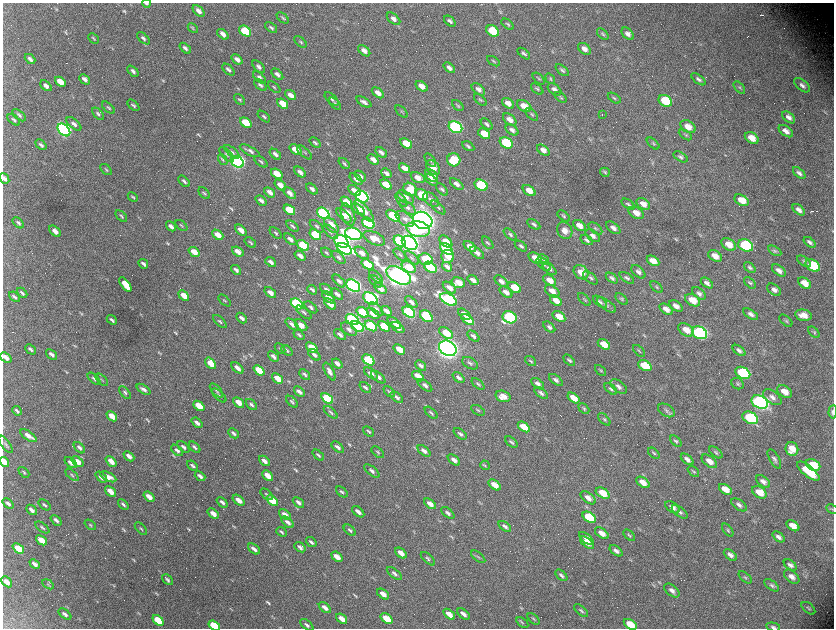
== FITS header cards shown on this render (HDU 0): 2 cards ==
NAXIS1  =                 1663 / length of data axis 1
NAXIS2  =                 1252 / length of data axis 2

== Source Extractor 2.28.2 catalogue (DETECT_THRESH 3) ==
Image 1663 x 1252 px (HDU 0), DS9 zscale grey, zoomed out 1/2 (1 PNG px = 2 x 2 image px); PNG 836 x 630 px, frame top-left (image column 2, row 1251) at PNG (3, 3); each listed source drawn as its Kron ellipse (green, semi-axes under 4 px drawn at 4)
Background 2950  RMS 53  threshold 160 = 3 sigma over >= 5 px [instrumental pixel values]
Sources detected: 713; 95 cannot appear on this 1/2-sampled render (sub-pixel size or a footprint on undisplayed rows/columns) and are neither listed nor drawn; of the other 618, the 500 brightest by FLUX_AUTO listed and drawn (118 fainter detections omitted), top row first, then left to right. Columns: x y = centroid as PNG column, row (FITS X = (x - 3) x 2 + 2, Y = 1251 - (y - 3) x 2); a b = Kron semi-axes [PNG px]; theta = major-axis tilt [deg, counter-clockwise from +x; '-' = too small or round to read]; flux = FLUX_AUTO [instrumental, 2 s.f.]
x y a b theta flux
146 3 4 3 - 2.6e+04
199 11 7 4 -42 6.3e+04
283 18 7 3 -42 1.8e+04
393 19 8 4 -40 5.2e+04
450 21 7 3 -40 3.1e+04
508 24 7 4 -39 1.8e+04
193 28 6 3 -46 1.4e+04
271 28 7 3 -38 2.1e+04
245 31 6 4 -37 4.8e+05
493 31 7 5 -33 3.9e+05
223 34 6 4 -40 6.6e+04
603 34 7 3 -43 1.6e+04
628 34 7 5 -44 4.7e+04
93 38 6 3 -43 1.5e+04
143 38 8 4 -41 3.0e+04
300 42 7 3 -39 1.8e+04
185 48 6 3 -40 3.4e+04
584 49 7 5 -38 6.3e+04
364 51 7 4 -40 6.6e+04
524 53 7 4 -40 2.6e+04
30 59 6 3 -42 4.0e+04
237 59 6 3 -40 5.5e+04
493 61 7 3 -32 1.4e+04
259 67 8 4 -45 3.8e+04
449 68 7 4 -39 4.8e+04
228 70 7 3 -42 3.7e+04
562 70 8 4 -40 2.2e+04
133 71 6 3 -45 3.8e+04
277 74 7 4 -42 4.1e+04
259 77 8 4 -40 3.2e+04
84 79 6 3 -43 4.8e+04
539 79 7 3 -43 1.6e+04
550 79 6 4 -54 1.4e+04
698 79 8 4 -37 3.3e+04
60 82 6 4 -41 1.6e+05
260 85 7 4 -40 2.7e+04
802 85 9 5 -39 4.7e+04
46 86 6 4 -43 5.2e+04
421 86 7 4 -36 9.3e+04
274 87 7 3 -41 1.6e+04
739 88 7 3 -48 1.6e+04
478 89 8 4 -39 5.2e+04
537 89 7 3 -40 1.5e+04
554 89 8 5 -37 5.1e+04
378 93 7 4 -39 7.3e+04
291 95 6 3 -39 6.9e+04
561 97 7 3 -38 1.7e+04
614 98 7 4 -35 1.9e+04
331 99 8 4 -43 3.0e+04
240 100 6 3 -43 1.6e+04
480 100 7 3 -43 1.6e+04
665 101 7 5 -28 4.1e+05
364 102 8 4 -30 4.2e+04
508 103 7 4 -37 8.2e+04
283 104 6 4 -38 1.7e+05
335 104 7 3 -44 1.9e+04
133 105 7 3 -43 2.1e+04
458 105 7 3 -43 1.5e+04
524 106 8 5 -34 1.3e+05
108 108 8 3 -40 1.6e+04
401 112 7 3 -45 1.4e+04
98 114 7 3 -48 2.0e+04
532 114 8 3 -46 1.7e+04
19 115 8 4 -42 2.5e+04
602 115 2 1 - 1.4e+04
264 117 7 3 -40 2.0e+04
789 117 7 4 -40 5.6e+04
14 120 7 3 -39 2.2e+04
510 120 8 5 -39 8.1e+04
246 123 6 4 -38 3.2e+05
74 124 9 4 -41 4.5e+04
487 124 7 3 -41 2.6e+04
455 127 7 5 -30 2.6e+06
688 127 8 5 -32 1.2e+05
64 130 7 5 -44 3.8e+06
512 130 7 4 -33 4.8e+04
786 131 8 4 -37 7.2e+04
484 134 6 4 -36 2.0e+05
685 135 7 3 -33 1.5e+04
752 138 7 5 -32 1.5e+05
315 143 6 3 -39 2.1e+04
506 143 7 5 -31 6.8e+05
653 143 7 3 -42 1.6e+04
406 144 6 4 -36 2.4e+05
41 145 6 3 -43 2.6e+04
468 146 6 3 -30 2.3e+04
295 150 7 4 -38 1.6e+05
543 150 7 4 -36 6.6e+04
250 151 11 3 -28 3.9e+04
232 152 9 4 -40 3.4e+04
304 152 9 3 -41 1.6e+04
381 152 6 4 -39 3.8e+04
227 154 9 4 -45 2.8e+04
275 154 6 3 -42 3.6e+04
681 157 8 4 -30 2.6e+04
223 160 6 4 -58 1.8e+04
373 160 6 3 -39 7.4e+04
430 160 8 3 -52 1.6e+04
454 160 6 6 - 3.2e+05
237 162 7 5 -35 4.6e+06
261 162 7 3 -37 1.9e+04
344 164 7 3 -42 1.7e+04
405 168 6 3 -37 8.6e+04
433 168 8 5 -50 1.1e+05
106 169 7 3 -45 1.4e+04
300 172 6 3 -41 4.4e+04
605 172 5 3 - 1.5e+04
386 173 5 3 - 4.2e+04
799 173 7 4 -43 3.4e+04
277 174 6 4 -38 2.0e+05
360 176 6 4 -39 3.7e+04
431 176 7 5 -42 1.5e+05
418 178 7 5 -27 9.0e+04
4 179 6 3 -50 4.6e+04
356 179 7 4 -40 4.3e+04
431 180 8 3 -37 5.0e+04
184 181 7 3 -44 2.6e+04
457 184 8 4 -37 5.5e+04
280 185 7 4 -39 9.2e+04
386 185 6 4 -36 2.5e+05
481 185 7 5 -31 1.0e+06
312 189 6 3 -40 4.2e+04
442 189 7 4 -45 2.6e+04
354 190 7 4 -38 7.2e+04
410 190 7 6 - 2.1e+05
529 191 7 4 -36 1.1e+05
270 192 6 3 -40 7.0e+04
204 193 7 3 -45 1.7e+04
290 193 7 4 -40 6.6e+04
422 195 7 5 -34 3.0e+05
133 197 6 2 -45 1.6e+04
362 197 7 5 -34 3.6e+06
405 197 9 5 -33 7.0e+04
401 200 8 4 -55 2.9e+04
431 200 9 5 -41 4.6e+04
742 200 8 5 -31 1.7e+05
261 201 6 3 -40 4.0e+04
346 202 6 4 -40 1.6e+05
628 204 7 3 -36 2.1e+04
643 204 7 5 -32 9.0e+04
407 207 10 5 -39 3.9e+04
438 207 9 4 -42 2.1e+04
358 209 8 4 -42 6.9e+04
289 210 6 4 -37 4.1e+05
799 210 7 4 -39 5.8e+04
364 211 13 5 -49 1.2e+05
323 213 7 5 -37 2.6e+06
636 213 8 5 -31 9.7e+04
348 215 11 6 -68 1.2e+05
121 216 7 3 -45 1.8e+04
344 216 9 4 -43 8.0e+04
393 216 8 4 -37 5.3e+05
564 216 7 3 -38 1.7e+04
405 219 10 6 -36 5.5e+04
423 220 10 8 -28 1.3e+07
18 223 6 3 -44 2.6e+04
368 223 7 5 -35 2.0e+06
534 224 7 4 -33 2.5e+04
331 225 9 5 -49 1.6e+05
171 226 6 3 -42 4.3e+04
181 226 7 3 -41 1.5e+04
292 226 7 3 -37 1.8e+04
317 226 8 4 -41 2.4e+04
579 226 7 4 -36 9.1e+04
595 228 8 4 -38 2.7e+04
613 228 8 4 -39 5.3e+04
418 229 11 7 -11 6.0e+05
241 230 6 3 -42 9.1e+04
55 231 7 4 -42 7.2e+04
565 231 9 7 -56 6.9e+04
330 232 9 4 -42 3.4e+04
276 233 7 3 -42 2.0e+04
353 234 9 6 -20 5.0e+06
218 235 6 4 -42 1.4e+05
315 235 6 4 -36 5.5e+05
510 235 8 4 -42 2.5e+04
593 236 8 5 -37 4.6e+04
374 238 11 6 -23 1.1e+05
290 239 7 4 -41 5.7e+04
587 240 7 4 -32 3.2e+04
341 241 7 5 -34 4.8e+06
400 241 7 5 -43 2.0e+06
446 241 8 4 -41 1.3e+05
250 242 6 3 -39 1.7e+04
809 242 6 3 -38 3.5e+04
410 243 8 6 -38 6.8e+06
488 243 7 3 -51 1.9e+04
729 244 8 5 -35 1.3e+05
303 245 7 4 -38 7.4e+05
746 245 8 5 -25 1.2e+06
470 246 7 4 -38 8.8e+04
521 246 7 3 -36 2.7e+04
344 249 8 5 -27 3.9e+06
447 249 7 4 -35 8.1e+05
238 251 6 3 -36 8.5e+04
775 251 7 4 -30 2.2e+04
194 252 6 3 -40 1.7e+05
326 253 6 2 -41 1.4e+04
362 253 8 4 -39 8.0e+04
477 253 8 4 -39 5.7e+04
400 255 8 3 -43 1.7e+04
300 256 6 3 -39 5.2e+04
448 256 6 6 - 2.2e+05
715 256 7 5 -31 9.9e+04
339 257 8 4 -44 3.0e+04
412 258 9 3 -42 2.1e+04
535 258 7 4 -34 1.3e+05
425 259 7 5 -16 3.5e+05
543 259 6 4 -43 2.1e+04
653 261 7 4 -31 1.3e+05
804 261 8 3 -35 2.0e+04
271 262 6 3 -41 4.6e+04
143 264 5 2 - 3.4e+04
367 264 6 4 -36 5.5e+05
544 264 9 4 -43 3.2e+04
813 265 8 5 -32 4.8e+05
409 267 7 5 -32 2.4e+05
430 267 7 4 -35 1.1e+06
447 267 5 3 - 3.6e+04
549 268 8 4 -41 3.8e+04
750 268 6 4 -41 2.3e+04
236 270 5 3 - 3.0e+04
779 270 8 4 -39 5.8e+04
581 272 8 6 -42 1.4e+05
638 272 8 5 -42 4.2e+04
399 275 13 7 -28 1.1e+07
376 276 9 4 -43 2.9e+04
590 278 9 4 -41 2.7e+04
612 278 7 4 -36 3.0e+04
627 278 8 4 -35 2.6e+04
473 280 6 3 -38 5.3e+04
550 280 7 4 -36 1.2e+05
339 281 8 4 -45 3.4e+04
375 281 8 4 -42 4.1e+04
501 281 8 4 -38 5.1e+04
458 283 7 5 -19 1.4e+05
707 283 7 4 -36 4.0e+04
750 283 7 4 -43 1.9e+04
805 283 7 4 -36 1.4e+05
125 284 8 4 -53 2.4e+05
353 286 7 5 -33 5.1e+06
657 287 7 3 -42 1.6e+04
449 288 8 4 -38 7.4e+04
514 288 7 4 -34 3.0e+05
380 289 7 4 -39 7.6e+04
312 290 5 2 - 2.5e+04
327 290 7 3 -40 3.1e+04
774 290 8 5 -36 5.9e+04
552 291 8 5 -36 9.9e+04
506 292 7 4 -37 6.9e+04
22 293 6 3 -45 2.0e+04
270 293 7 3 -39 7.8e+04
699 293 8 5 -37 3.8e+04
337 294 7 3 -42 4.6e+04
184 296 6 3 -41 1.6e+05
14 297 6 3 -40 2.8e+04
328 297 7 4 -44 6.2e+04
370 299 8 5 -33 2.3e+06
448 299 9 5 -30 3.2e+06
584 299 8 3 -45 1.5e+04
622 299 7 4 -43 1.7e+04
224 300 7 3 -43 1.5e+04
693 300 8 5 -33 1.7e+05
556 301 7 4 -35 1.1e+05
411 302 7 4 -42 4.6e+04
600 302 8 4 -38 2.9e+04
297 304 7 4 -36 2.4e+06
330 304 7 4 -40 9.8e+04
607 305 11 5 -35 4.4e+04
676 306 7 4 -35 6.3e+04
311 307 8 3 -40 2.7e+04
376 309 8 4 -41 4.2e+04
666 309 7 4 -35 8.3e+04
386 311 6 3 -39 6.7e+04
304 312 9 3 -38 2.1e+04
363 312 7 4 -35 7.5e+05
409 312 7 4 -36 1.8e+06
373 314 7 4 -37 1.5e+05
464 314 7 4 -38 8.1e+04
751 314 8 4 -32 4.6e+04
803 315 8 5 -13 1.1e+05
426 316 7 5 -42 9.8e+05
559 316 7 4 -33 1.5e+05
509 317 7 5 -24 1.6e+06
242 318 6 3 -43 4.6e+04
112 320 5 2 - 2.8e+04
352 320 7 5 -33 2.5e+06
468 320 7 4 -36 1.8e+05
786 321 7 4 -41 2.2e+04
220 322 8 4 -43 2.4e+04
394 323 8 4 -37 8.6e+04
292 324 8 4 -40 4.9e+04
301 325 7 4 -40 9.2e+04
371 326 7 4 -34 9.4e+05
384 326 7 4 -35 5.9e+05
358 327 7 4 -32 2.0e+06
549 327 7 4 -39 2.9e+04
398 328 7 3 -36 6.4e+04
349 329 9 5 -39 4.3e+04
686 330 9 5 -34 1.4e+05
814 332 7 4 -42 1.9e+04
446 333 8 5 -38 2.2e+05
699 333 8 6 -28 2.4e+06
299 335 6 2 -42 2.0e+04
340 335 7 4 -41 3.6e+04
473 336 7 3 -40 3.1e+04
604 344 7 4 -33 1.8e+05
312 347 6 3 -39 1.9e+05
448 348 9 7 -30 1.0e+07
31 349 6 3 -45 2.6e+04
280 349 6 2 -46 1.4e+04
399 349 6 4 -37 1.7e+05
287 350 6 3 -43 1.8e+04
739 350 7 4 -38 3.6e+04
639 351 7 3 -44 1.5e+04
52 354 6 3 -41 4.2e+04
314 355 7 4 -43 3.8e+04
273 356 6 3 -43 3.8e+04
6 357 6 3 -40 7.1e+04
368 360 7 4 -38 8.3e+05
569 360 7 3 -44 2.3e+04
531 361 6 3 -37 1.8e+04
211 363 6 4 -50 2.3e+05
337 363 6 3 -40 6.2e+04
470 363 8 5 -29 3.0e+04
421 365 6 3 -41 3.2e+04
645 366 7 5 -30 3.7e+05
237 368 7 3 -41 6.5e+04
259 370 6 4 -40 3.7e+05
601 370 6 3 -43 1.5e+04
329 371 10 4 -61 5.4e+04
371 373 8 4 -39 6.7e+04
743 373 8 5 -27 1.0e+06
305 374 6 3 -44 2.2e+04
418 376 6 4 -38 1.6e+05
378 377 8 4 -39 4.5e+04
277 378 6 3 -39 1.5e+05
459 378 7 3 -40 3.8e+04
94 379 7 3 -43 2.3e+04
102 380 7 3 -44 1.5e+04
556 380 8 4 -36 3.6e+04
478 384 7 3 -42 2.0e+04
538 384 7 4 -37 4.3e+04
738 384 6 5 - 2.1e+04
425 385 8 4 -38 4.2e+04
365 387 6 3 -41 2.4e+04
619 387 9 5 -38 4.6e+04
144 389 8 3 -34 4.3e+04
611 389 7 3 -40 2.4e+04
216 391 9 3 -48 2.2e+04
299 392 6 3 -41 5.0e+04
389 392 6 3 -46 1.7e+04
785 392 8 5 -34 1.3e+05
125 393 7 3 -50 2.3e+04
541 393 8 4 -38 3.2e+04
219 395 9 3 -44 1.7e+04
503 396 8 5 -16 1.0e+05
397 397 7 3 -39 3.1e+04
772 397 10 6 -36 5.9e+04
574 398 7 4 -36 1.5e+05
327 399 7 4 -37 9.5e+05
239 402 6 3 -41 1.4e+05
292 402 7 3 -45 1.9e+04
760 402 8 6 -25 5.2e+06
251 404 7 3 -46 2.4e+04
199 406 6 3 -40 2.6e+05
584 409 6 4 -43 1.8e+04
478 410 7 3 -34 1.4e+04
666 410 9 6 -31 3.2e+04
17 411 5 2 - 2.4e+04
331 412 8 3 -41 2.3e+04
833 412 7 3 86 4.7e+04
431 413 8 3 -41 1.9e+04
112 416 6 3 -43 1.9e+05
750 418 8 5 -30 1.2e+06
604 419 7 4 -43 2.2e+04
197 423 6 3 -40 4.6e+04
524 427 7 4 -36 2.0e+05
369 431 6 3 -39 1.8e+04
234 433 6 2 -44 2.6e+04
460 434 7 4 -38 2.7e+04
28 436 9 3 -34 8.8e+04
676 441 7 4 -41 2.5e+04
511 442 7 3 -39 2.2e+04
6 444 10 3 -53 2.0e+04
183 447 7 3 -43 3.4e+04
195 447 7 3 -44 2.2e+04
338 447 7 4 -40 4.2e+04
79 448 7 3 -45 3.1e+04
792 449 7 6 - 1.4e+05
177 450 7 3 -42 3.7e+04
424 451 7 4 -40 5.1e+04
378 452 7 3 -41 1.5e+04
716 452 8 4 -38 2.2e+04
654 453 6 3 -40 1.5e+04
318 455 7 3 -40 2.1e+04
129 456 6 3 -42 5.8e+04
687 459 7 4 -40 5.2e+04
774 459 11 4 -61 3.6e+04
454 460 7 4 -39 5.4e+04
111 461 6 3 -42 1.1e+05
264 461 6 3 -41 5.9e+04
709 461 9 5 -39 9.2e+04
4 462 5 3 - 1.2e+05
78 462 7 4 -38 1.2e+05
71 463 7 3 -41 5.3e+04
485 465 5 4 - 1.4e+04
813 465 7 5 -33 2.8e+05
192 466 6 3 -41 2.4e+04
372 471 9 4 -39 3.8e+04
693 471 7 3 -42 1.5e+04
808 471 14 5 -39 5.3e+05
24 472 6 3 -46 1.7e+04
72 475 8 3 -43 1.8e+04
200 476 6 3 -40 4.9e+04
268 476 6 3 -41 1.3e+05
101 477 7 3 -43 5.1e+04
108 477 9 4 -26 8.8e+04
763 481 8 5 -37 5.3e+04
643 482 7 4 -36 1.2e+05
495 485 7 4 -38 1.5e+05
725 489 7 4 -33 1.3e+05
111 491 6 3 -40 1.4e+05
342 492 7 3 -41 1.7e+04
759 492 8 5 -34 1.8e+05
603 493 7 5 -33 2.3e+05
267 494 7 3 -42 1.7e+04
149 497 6 3 -38 1.1e+05
588 498 9 5 -37 8.1e+04
239 500 7 3 -42 1.1e+05
272 501 6 4 -39 4.0e+05
222 502 6 3 -41 3.7e+04
298 502 6 3 -42 4.1e+04
8 503 6 3 -40 3.4e+04
430 504 7 4 -38 8.7e+04
45 505 7 3 -40 2.1e+04
123 505 6 3 -42 2.3e+04
739 505 9 5 -35 4.5e+04
672 507 8 5 -35 7.2e+04
832 509 6 4 -28 1.6e+04
32 510 6 3 -42 4.6e+04
358 512 7 3 -40 5.6e+04
680 512 9 4 -37 3.4e+04
448 513 8 4 -39 3.3e+04
213 514 6 3 -41 9.0e+04
285 515 7 3 -39 7.6e+04
589 517 7 4 -34 5.5e+05
56 520 6 3 -42 3.4e+04
288 522 7 3 -41 4.1e+04
90 525 6 3 -40 1.5e+04
505 526 7 4 -38 3.3e+04
793 526 7 4 -34 1.3e+05
42 528 8 3 -36 2.2e+04
141 529 8 3 -45 1.5e+04
350 530 7 3 -41 2.5e+04
728 530 7 3 -51 1.9e+04
281 532 5 2 - 2.0e+04
602 533 8 4 -36 9.1e+04
629 535 7 3 -44 1.7e+04
778 537 7 4 -41 4.5e+04
587 538 9 4 -40 1.1e+05
41 540 6 3 -40 1.8e+05
311 542 6 3 -41 2.6e+04
587 543 8 4 -38 7.5e+04
300 547 6 3 -40 3.4e+04
18 548 6 4 -41 3.3e+05
254 549 7 3 -40 5.4e+04
616 551 7 4 -36 4.5e+04
401 553 7 3 -40 9.2e+04
730 555 7 4 -38 4.8e+04
337 557 6 3 -39 1.0e+05
478 557 8 3 -39 1.7e+04
428 559 9 4 -42 2.2e+04
35 564 5 3 - 4.4e+04
790 565 7 4 -38 4.0e+04
394 573 9 4 -37 3.4e+04
561 575 7 4 -42 2.7e+04
745 577 8 4 -41 2.1e+04
792 577 9 5 -40 6.6e+04
167 580 6 3 -45 2.5e+04
7 582 6 4 -43 1.1e+05
48 584 6 4 -29 1.9e+04
772 585 8 4 -36 2.7e+04
672 591 9 5 -40 5.7e+04
383 594 7 3 -38 8.6e+04
325 608 7 3 -41 6.4e+04
808 608 8 4 -39 2.4e+04
581 611 8 4 -41 2.5e+04
65 614 7 4 -38 3.7e+04
449 614 7 4 -39 1.0e+05
463 614 7 4 -38 4.8e+04
342 619 6 3 -39 1.0e+05
387 619 7 4 -38 2.8e+05
533 619 7 3 -46 1.5e+04
158 620 6 4 -42 4.0e+05
522 623 7 3 -35 1.6e+04
630 624 7 4 -35 2.3e+05
307 625 8 3 -40 3.1e+04
214 626 6 4 -35 4.6e+05
773 627 7 4 -12 2.3e+04
At the frame edge (FLAGS 8, measured only in part): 8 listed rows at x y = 146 3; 4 179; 6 357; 833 412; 4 462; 630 624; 214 626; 773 627
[118 fainter detections neither listed nor drawn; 95 sub-pixel or undisplayed-footprint detections neither listed nor drawn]